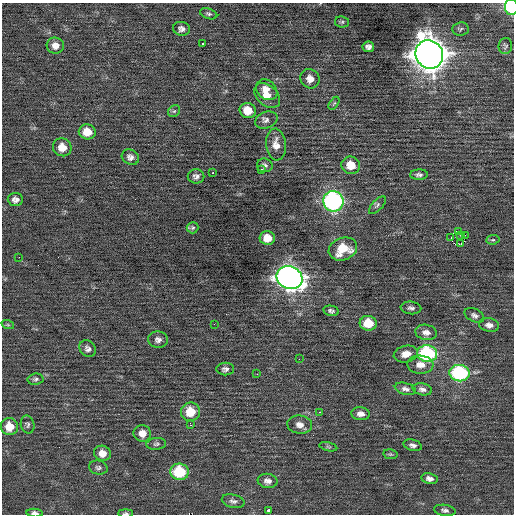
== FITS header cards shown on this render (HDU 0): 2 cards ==
NAXIS1  =                  512 / Axis length
NAXIS2  =                  512 / Axis length

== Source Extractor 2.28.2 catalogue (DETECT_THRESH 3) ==
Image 512 x 512 px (HDU 0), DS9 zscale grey, 1 PNG px = 1 image px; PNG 516 x 516 px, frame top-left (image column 1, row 512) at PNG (2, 3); each listed source drawn as its Kron ellipse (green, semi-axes under 4 px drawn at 4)
Background -0.00845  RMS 0.79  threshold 2.36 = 3 sigma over >= 5 px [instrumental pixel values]
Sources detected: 83; all 83 listed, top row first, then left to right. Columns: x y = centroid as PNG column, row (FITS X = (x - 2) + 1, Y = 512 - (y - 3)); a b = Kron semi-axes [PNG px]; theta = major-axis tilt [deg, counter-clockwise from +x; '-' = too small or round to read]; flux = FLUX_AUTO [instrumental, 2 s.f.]
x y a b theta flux
511 7 8 6 -87 2600
209 14 9 5 -19 110
342 22 7 5 -9 100
182 29 8 7 - 210
460 29 8 6 5 120
203 43 3 2 - 60
55 46 9 8 - 330
505 46 8 6 81 110
368 47 6 5 - 230
429 54 14 13 - 92000
310 79 10 9 - 410
267 90 11 9 -41 460
267 95 15 10 -41 610
334 103 7 3 56 57
248 110 8 7 - 810
174 111 6 5 - 88
266 120 11 8 21 230
87 132 8 7 - 770
276 144 16 10 -85 500
62 147 9 9 - 610
130 157 9 7 -26 240
265 165 8 6 -14 180
351 165 9 8 - 840
261 169 3 2 - 360
213 173 3 2 - 830
419 175 9 5 2 150
196 176 8 7 - 180
15 200 7 6 - 250
333 201 10 10 - 13000
377 205 11 5 47 130
193 228 6 5 - 94
458 231 2 2 - 630
465 235 2 2 - 560
461 236 3 2 - 35
451 237 3 2 - 200
267 238 8 7 - 680
493 240 7 4 6 76
461 244 3 2 - 130
343 249 14 11 20 1300
19 257 2 2 - 190
289 278 13 11 -24 37000
411 308 10 6 -6 170
331 311 8 5 -12 130
474 315 10 6 -27 170
368 323 8 7 - 1200
214 324 2 2 - 370
8 325 6 4 -18 71
489 325 10 7 -11 260
426 332 11 7 -10 280
158 340 10 8 -3 240
88 349 9 7 -49 200
406 354 12 8 11 440
427 354 10 8 -7 5500
299 359 2 2 - 110
420 365 13 9 -4 480
225 369 9 6 0 190
460 373 10 8 -7 5400
257 374 2 2 - 170
36 379 8 5 8 120
405 389 11 6 -15 200
422 389 10 6 -12 200
190 412 9 9 - 1200
319 412 2 2 - 260
361 414 9 6 -6 270
28 425 9 7 -77 130
190 425 4 3 - 140
300 425 12 9 -8 360
9 426 9 8 - 790
142 433 8 8 - 440
156 444 10 6 5 130
413 445 9 5 -16 200
328 447 9 3 -13 85
102 453 8 7 - 460
390 454 7 5 -10 81
98 468 9 7 -11 150
179 472 9 8 - 2500
430 479 8 5 -11 230
267 481 10 7 -7 260
233 501 11 6 -13 190
445 510 11 5 -9 170
268 511 3 3 - 650
35 513 8 4 -4 200
126 513 7 3 0 96
At the frame edge (FLAGS 8, measured only in part): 3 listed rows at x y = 511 7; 35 513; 126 513